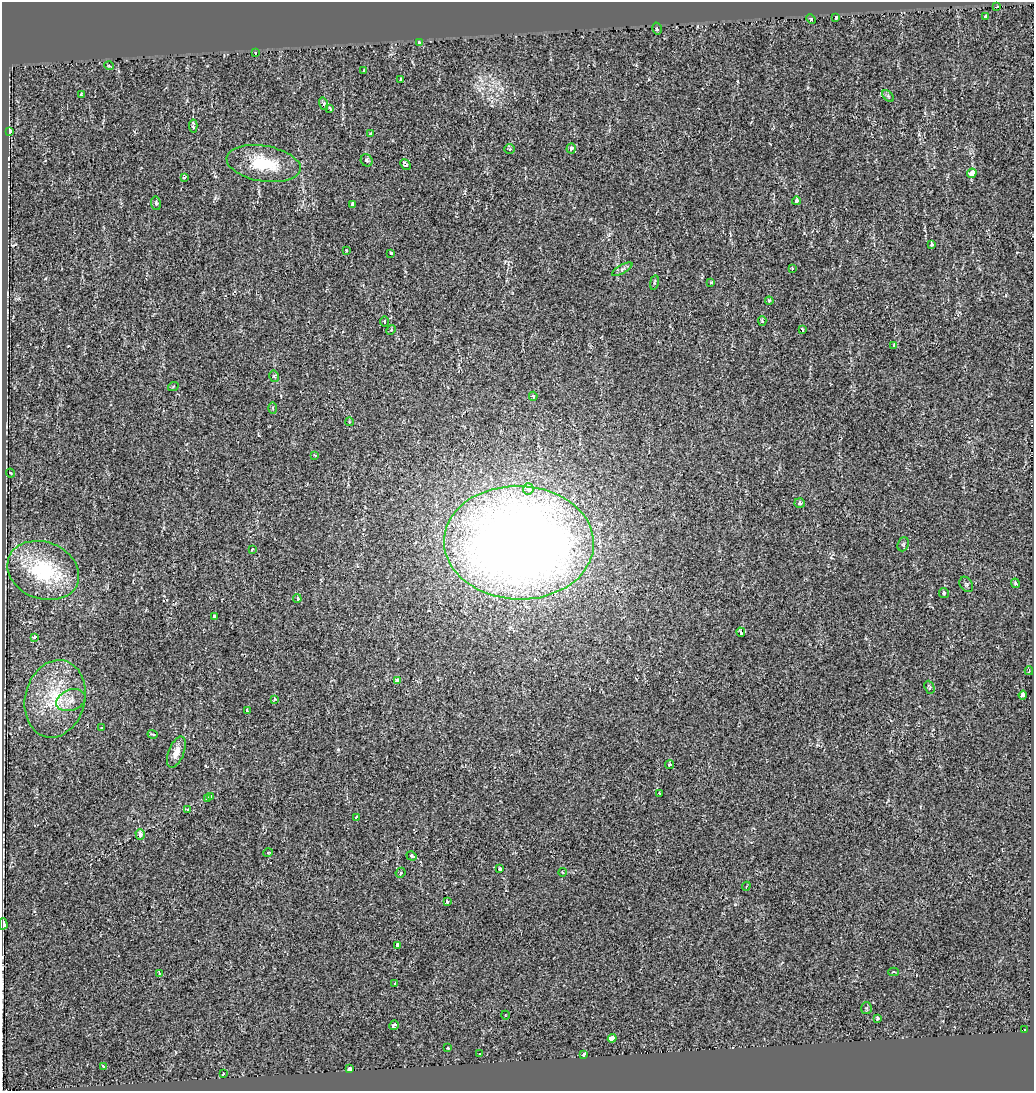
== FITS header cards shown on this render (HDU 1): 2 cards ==
NAXIS1  =                 1032
NAXIS2  =                 1089

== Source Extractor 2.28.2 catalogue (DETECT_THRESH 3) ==
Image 1032 x 1089 px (HDU 1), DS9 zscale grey, 1 PNG px = 1 image px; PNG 1036 x 1093 px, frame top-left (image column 1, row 1089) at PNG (2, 2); each listed source drawn as its Kron ellipse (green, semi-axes under 4 px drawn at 4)
Background -0.00389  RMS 0.0048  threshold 0.0145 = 3 sigma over >= 5 px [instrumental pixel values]
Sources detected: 102; all 102 listed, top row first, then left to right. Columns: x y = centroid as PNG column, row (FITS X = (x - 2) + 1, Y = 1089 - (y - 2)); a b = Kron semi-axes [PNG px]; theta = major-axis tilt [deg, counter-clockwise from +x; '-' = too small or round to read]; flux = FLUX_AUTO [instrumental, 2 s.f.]
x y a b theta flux
997 7 3 2 - 0.53
985 16 3 3 - 0.6
836 18 3 3 - 2.1
811 19 5 3 - 0.29
657 29 6 4 -75 0.59
419 42 4 4 - 0.53
255 53 3 2 - 0.22
109 66 5 3 - 0.24
364 71 3 3 - 2.6
401 80 4 3 - 1.1
81 95 3 3 - 0.59
888 96 7 4 -45 0.53
324 104 6 4 -73 0.47
330 109 4 3 - 0.63
193 126 7 3 -87 0.88
9 132 4 3 - 13
371 134 3 3 - 3.3
571 148 5 4 - 1.3
510 149 5 5 - 0.53
367 160 6 5 - 1
264 164 37 18 -9 15
406 165 6 4 -48 1.2
972 173 5 4 - 5.7
184 178 3 3 - 0.36
796 201 4 3 - 1.8
156 203 6 5 - 0.86
352 204 4 3 - 0.66
932 244 4 3 - 0.66
346 250 3 2 - 0.36
390 253 3 3 - 1.9
792 268 3 2 - 0.56
622 269 11 4 29 0.93
654 282 7 4 80 0.5
711 282 3 3 - 0.4
769 301 4 4 - 0.37
385 321 5 3 - 0.27
762 321 5 4 - 0.47
391 330 5 4 - 0.34
802 330 3 3 - 1.1
894 345 3 3 - 0.54
274 376 6 4 -76 0.6
173 387 5 3 - 0.28
533 396 4 3 - 0.45
273 408 6 3 -88 0.37
349 422 4 2 - 0.24
315 455 3 2 - 0.31
10 473 5 3 - 0.28
528 489 6 5 - 3.1
800 503 5 5 - 0.75
519 543 75 57 -2 520
903 544 7 5 69 0.63
252 549 4 3 - 0.27
43 570 37 28 -21 24
1015 583 5 4 - 0.52
966 584 8 6 -57 0.7
944 593 5 5 - 1.1
297 599 4 3 - 4
214 616 4 3 - 0.81
741 632 5 2 - 0.55
34 637 3 3 - 1.2
1029 671 4 3 - 0.42
397 681 4 3 - 3.5
929 687 7 5 -67 0.56
1023 695 4 3 - 1.4
55 699 39 30 75 19
274 699 4 3 - 0.3
71 700 15 10 20 3
247 711 4 3 - 0.98
102 727 3 2 - 0.3
153 734 5 2 - 0.35
176 752 16 7 68 3.2
669 765 4 4 - 0.84
659 793 3 2 - 0.21
211 796 4 3 - 1.6
207 799 3 3 - 2.1
188 809 3 3 - 0.96
356 818 4 3 - 0.9
140 834 5 4 - 1.9
268 853 4 4 - 0.4
411 856 5 3 - 2.4
500 869 3 3 - 1.7
562 872 4 2 - 0.21
400 873 5 4 - 0.52
746 886 4 3 - 0.35
447 902 4 3 - 0.62
3 924 5 3 - 12
398 945 4 4 - 5.7
893 972 5 4 - 0.57
160 974 4 4 - 0.6
395 983 3 3 - 1.3
866 1008 5 5 - 0.51
505 1015 4 3 - 0.24
877 1018 4 3 - 2
394 1025 5 4 - 1.6
1024 1030 3 2 - 0.3
612 1038 4 4 - 18
448 1048 3 3 - 0.74
480 1054 2 2 - 0.21
584 1054 4 3 - 1.5
103 1066 3 2 - 0.28
350 1069 4 3 - 4
223 1074 3 2 - 0.53
At the frame edge (FLAGS 8, measured only in part): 1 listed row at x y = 3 924